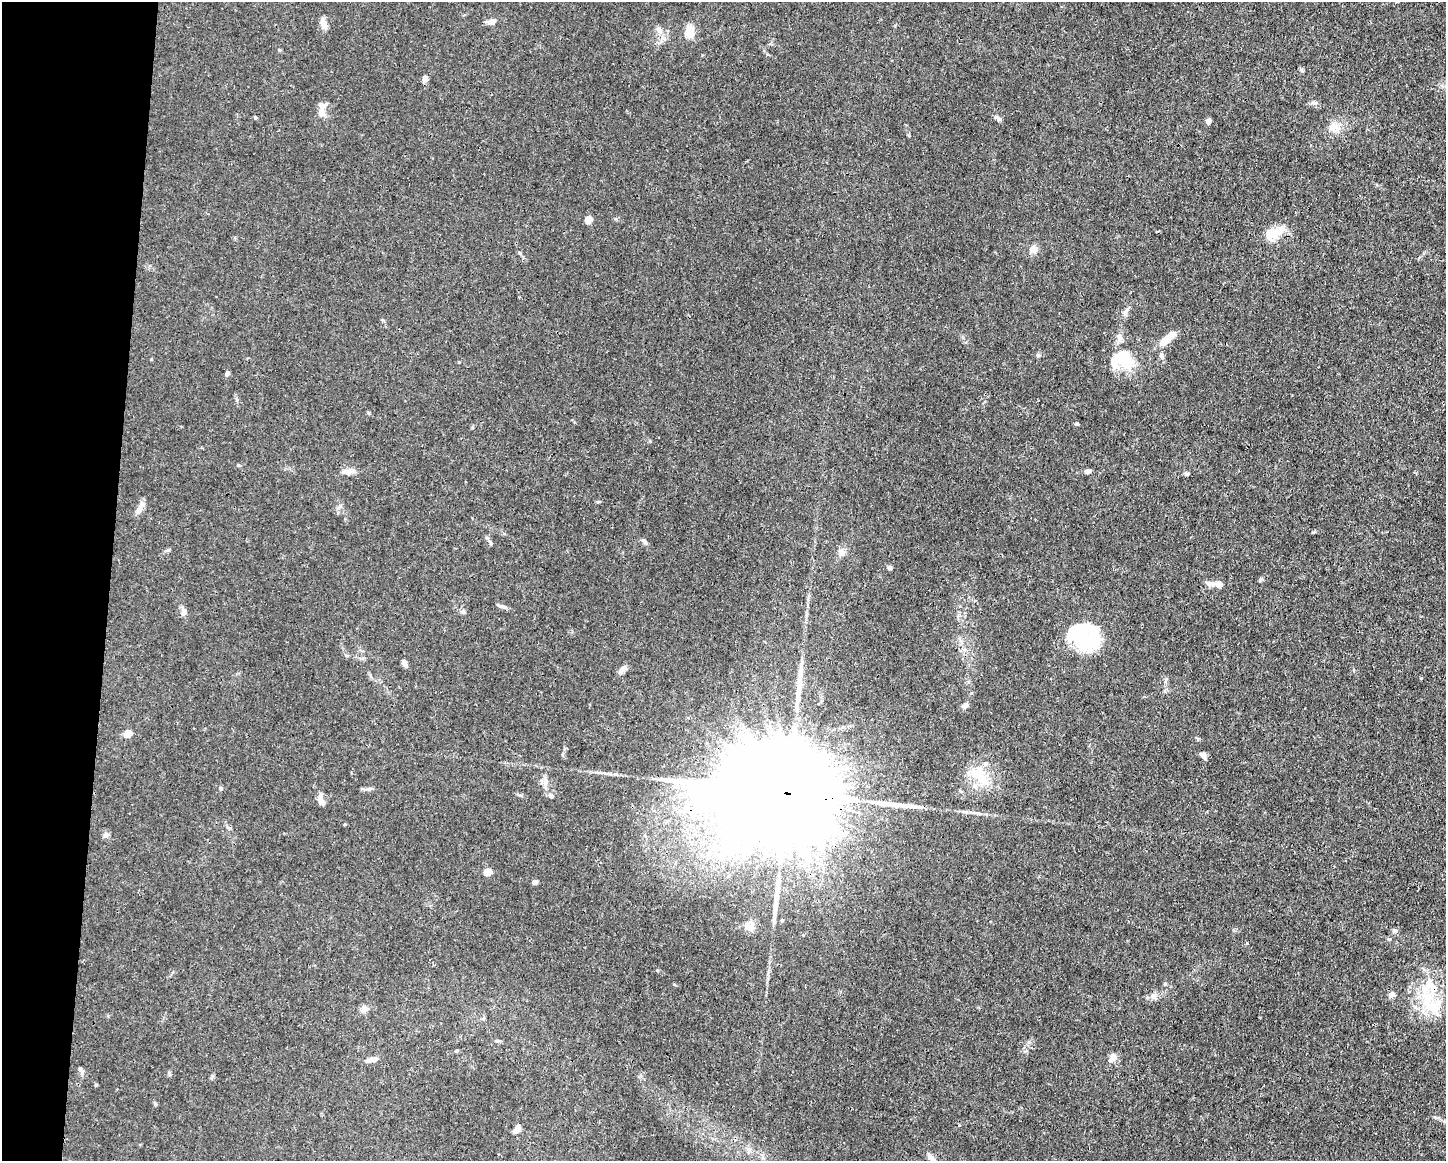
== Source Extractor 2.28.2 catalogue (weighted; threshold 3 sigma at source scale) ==
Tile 7 of 3 x 4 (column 1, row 3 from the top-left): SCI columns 112-1555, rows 1161-2319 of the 4666 x 4638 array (HDU 1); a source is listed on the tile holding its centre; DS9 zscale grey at full resolution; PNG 1448 x 1163 px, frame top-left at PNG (2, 2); no overlay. Shown black and unused: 8% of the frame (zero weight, under 3 of 4 exposures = <1% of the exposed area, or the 3 px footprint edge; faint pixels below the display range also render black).
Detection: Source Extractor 2.28.2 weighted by HDU 2 'WHT'; one run over the whole footprint, this tile lists its part. Background 0.0154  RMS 0.0025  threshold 0.0113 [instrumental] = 3 sigma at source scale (4.5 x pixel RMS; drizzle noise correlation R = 1.50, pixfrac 1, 0.05/0.05 arcsec/px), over >= 5 px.
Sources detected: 80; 4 inside a brighter object's white glare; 3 long thin detections or spike segments (spike, bleed or trail) — not listed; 9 inside a brighter listed object's ellipse — not listed separately; the other 64 listed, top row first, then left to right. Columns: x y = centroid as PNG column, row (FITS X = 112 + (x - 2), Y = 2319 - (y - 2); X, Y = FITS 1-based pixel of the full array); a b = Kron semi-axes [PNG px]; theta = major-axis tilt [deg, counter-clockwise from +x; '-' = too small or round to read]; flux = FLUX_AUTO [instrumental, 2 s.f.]
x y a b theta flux
492 22 10 7 24 1.4
324 24 15 7 -71 1.5
659 29 8 6 -88 0.91
689 33 12 9 -87 3.4
425 78 7 5 -84 1.1
1314 102 10 4 5 0.6
321 112 12 9 -81 1.5
255 117 4 3 - 0.33
998 118 8 5 -44 0.75
1208 121 6 4 74 1.1
1334 128 13 12 - 2.4
588 219 5 5 - 4.9
1276 233 32 10 34 4.2
1034 249 9 8 - 1.9
519 297 3 3 - 0.2
1125 312 14 6 72 1
1119 337 9 8 - 1.4
1165 341 19 9 51 3
1162 356 10 6 -72 0.82
1125 360 26 19 -20 7
227 373 6 5 - 0.7
1088 471 9 5 9 0.67
348 472 13 8 -9 1.5
1187 473 6 4 -1 0.44
139 510 13 7 62 1.6
644 541 11 4 -45 0.56
490 543 8 4 -68 0.51
842 552 9 8 - 1.3
889 567 4 4 - 1
1260 580 6 5 - 0.37
1210 584 15 6 -10 1.4
503 607 11 5 -14 0.76
183 612 9 7 -86 0.99
1082 639 32 24 -23 15
404 663 7 5 -61 1.1
623 669 11 6 46 1.3
965 705 9 6 54 0.85
128 734 5 5 - 4.4
1203 756 10 6 -65 0.92
980 776 34 13 -48 7.3
545 782 13 6 89 1.4
221 788 5 4 - 0.34
370 789 8 4 9 0.57
784 792 73 20 -8 24000
551 795 8 5 -40 0.58
321 800 16 7 -75 1.5
345 824 4 3 - 0.23
106 835 8 7 - 0.75
488 872 5 5 - 4.5
535 882 4 4 - 1.2
748 926 11 10 - 1.6
1389 939 5 4 - 0.34
1430 987 30 27 24 11
1391 995 7 6 - 1.2
1153 996 7 4 0 0.71
363 1009 11 8 69 1.1
496 1041 6 5 - 0.43
456 1051 5 3 - 0.26
1113 1056 10 8 -72 1.5
372 1059 14 5 13 1.6
81 1070 11 5 -54 0.63
155 1104 6 4 74 0.29
517 1129 11 6 55 1.6
932 1159 19 6 -50 1.6
Overlapping masked pixels (flux is a lower limit): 3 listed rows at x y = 784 792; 1430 987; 932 1159
Isophote crosses this tile's border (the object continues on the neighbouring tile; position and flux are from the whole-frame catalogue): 1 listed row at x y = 932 1159
Unlisted compact peaks at least as high as the median listed source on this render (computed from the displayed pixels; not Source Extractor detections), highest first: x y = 1313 532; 1395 931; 1077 424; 1301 69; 1038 355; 1247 943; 1166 679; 238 465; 1198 739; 1435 1117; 168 550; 650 441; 169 1073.